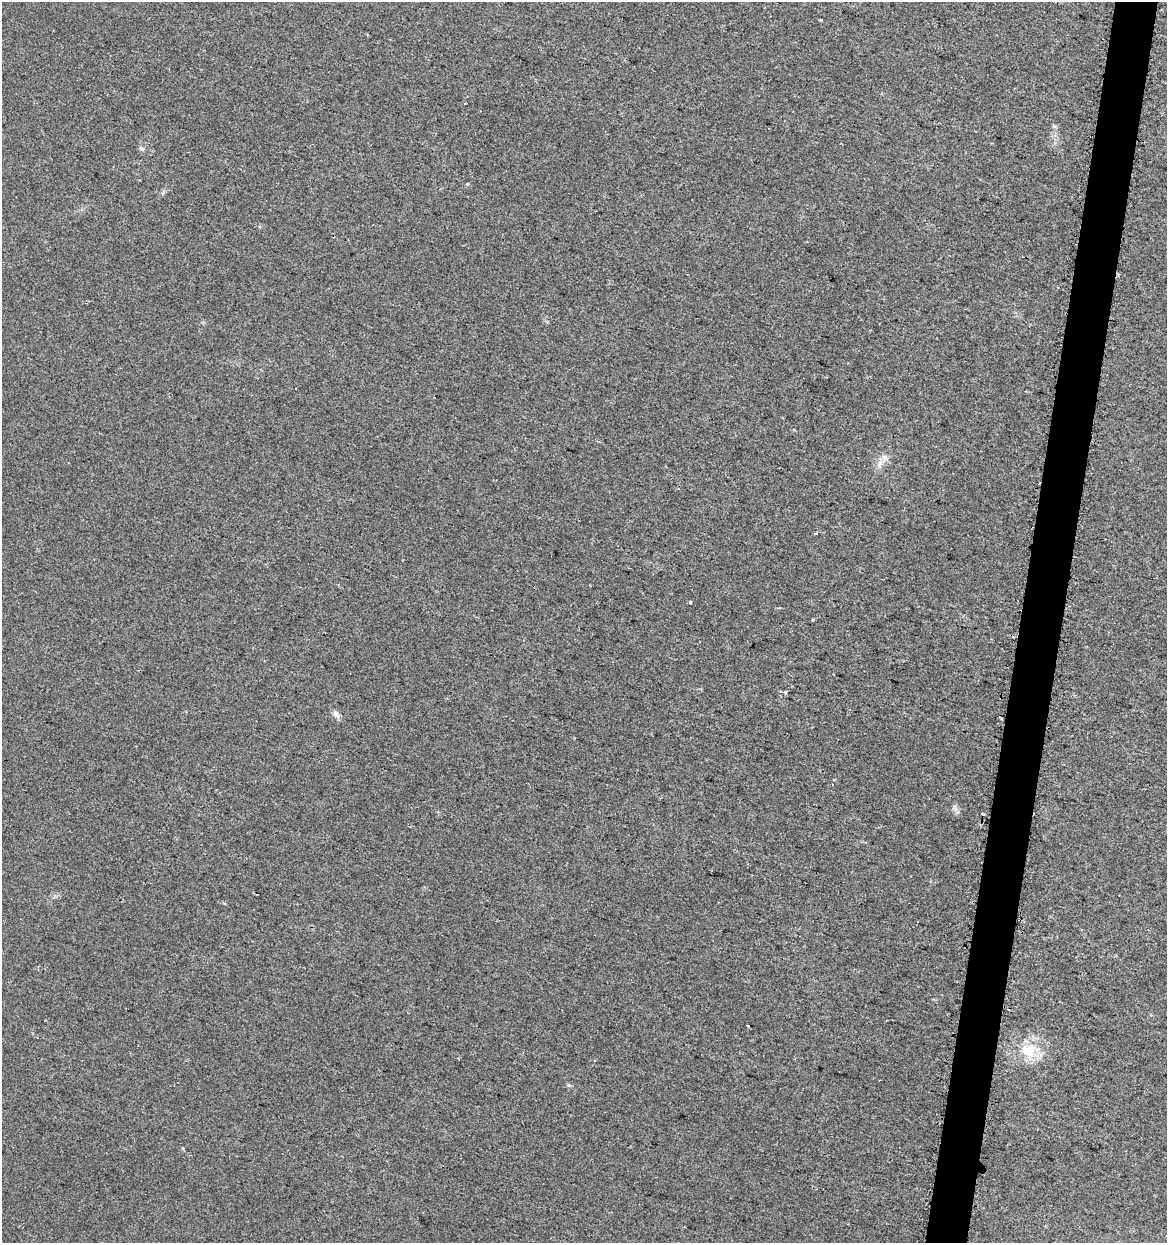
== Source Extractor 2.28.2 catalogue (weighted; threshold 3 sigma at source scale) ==
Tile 10 of 4 x 4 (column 2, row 3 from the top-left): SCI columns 1462-2626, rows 1251-2491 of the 5195 x 5001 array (HDU 1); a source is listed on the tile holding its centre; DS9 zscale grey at full resolution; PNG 1169 x 1245 px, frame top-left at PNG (2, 2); no overlay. Shown black and unused: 4% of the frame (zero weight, under 2 of 3 exposures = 2% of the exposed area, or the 3 px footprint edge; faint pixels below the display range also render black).
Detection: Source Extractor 2.28.2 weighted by HDU 2 'WHT'; one run over the whole footprint, this tile lists its part. Background 0.0194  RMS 0.0063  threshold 0.0285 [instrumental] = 3 sigma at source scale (4.5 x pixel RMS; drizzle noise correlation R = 1.50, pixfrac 1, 0.0396/0.0396 arcsec/px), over >= 5 px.
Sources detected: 10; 3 cosmic-ray / hot-pixel residue — not listed; the other 7 listed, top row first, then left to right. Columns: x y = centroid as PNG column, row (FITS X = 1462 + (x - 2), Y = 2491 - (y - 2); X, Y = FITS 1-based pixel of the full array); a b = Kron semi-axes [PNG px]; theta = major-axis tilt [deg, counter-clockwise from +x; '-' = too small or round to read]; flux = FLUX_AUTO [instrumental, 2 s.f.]
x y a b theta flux
142 148 8 4 -8 1.1
880 463 8 5 45 2.3
815 534 4 3 - 0.73
690 603 3 3 - 1.6
813 620 3 2 - 0.88
336 714 10 7 -68 2.3
1029 1050 23 20 -9 18